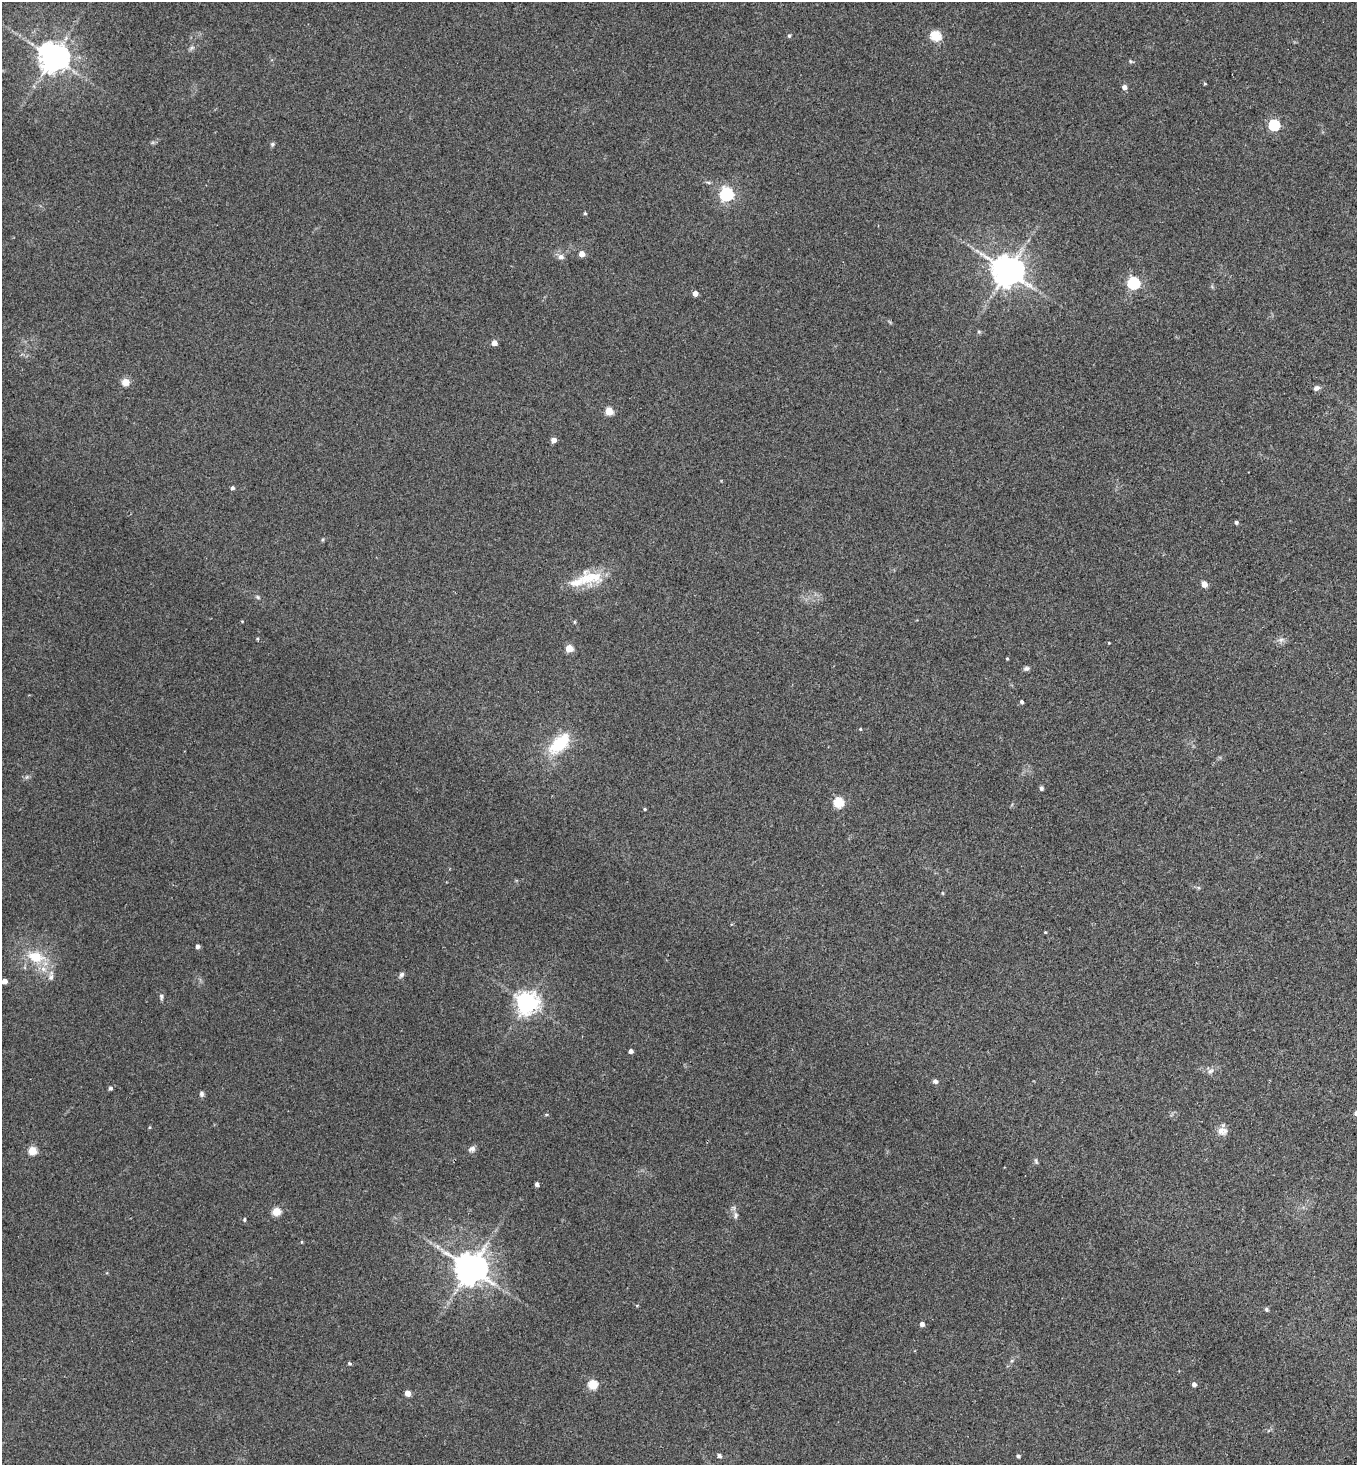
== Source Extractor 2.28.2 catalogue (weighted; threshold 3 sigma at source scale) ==
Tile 6 of 4 x 4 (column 2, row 2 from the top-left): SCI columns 1557-2911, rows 2962-4424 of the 5962 x 5923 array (HDU 1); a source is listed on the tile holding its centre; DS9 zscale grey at full resolution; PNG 1359 x 1467 px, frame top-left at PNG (2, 2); no overlay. Shown black and unused: <1% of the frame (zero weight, under 2 of 3 exposures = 3% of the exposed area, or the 3 px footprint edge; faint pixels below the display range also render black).
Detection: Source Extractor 2.28.2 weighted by HDU 2 'WHT'; one run over the whole footprint, this tile lists its part. Background 0.0747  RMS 0.0096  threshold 0.0432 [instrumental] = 3 sigma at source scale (4.5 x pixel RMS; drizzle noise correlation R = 1.50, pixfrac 1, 0.05/0.05 arcsec/px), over >= 5 px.
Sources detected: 77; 1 inside a brighter object's white glare — not listed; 2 inside a brighter listed object's ellipse — not listed separately; the other 74 listed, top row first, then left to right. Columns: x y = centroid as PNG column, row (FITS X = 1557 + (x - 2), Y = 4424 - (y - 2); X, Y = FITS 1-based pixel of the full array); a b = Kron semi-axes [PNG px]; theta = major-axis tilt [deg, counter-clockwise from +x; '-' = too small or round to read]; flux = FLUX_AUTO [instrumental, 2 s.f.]
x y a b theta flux
789 36 5 4 - 1.3
935 36 6 5 - 48
192 48 7 4 45 1.9
53 57 9 8 - 1500
1130 61 6 4 -71 1
1205 83 4 3 - 0.95
1124 87 5 4 - 4.6
1274 125 5 5 - 92
272 144 6 5 - 1.6
726 194 6 6 - 200
585 213 4 3 - 1.1
977 251 7 4 -19 2
582 254 4 4 - 8.7
561 257 8 7 - 3.9
1008 271 9 8 - 1700
1134 283 6 5 - 130
695 293 4 4 - 6.6
979 332 5 3 - 1.1
494 343 4 4 - 8.3
126 382 8 7 - 8
1316 388 7 5 22 3.8
609 411 5 5 - 29
553 440 4 4 - 6.8
232 488 4 4 - 2.3
1236 522 4 4 - 2
590 578 35 18 -2 30
1204 584 5 4 - 10
258 597 6 4 -87 1.3
574 622 5 3 - 0.99
257 639 4 4 - 0.94
1281 640 7 6 - 2.7
569 649 5 5 - 23
1007 659 3 3 - 0.83
1026 668 7 6 - 2.3
1021 702 4 4 - 2.2
860 729 4 4 - 0.96
558 745 27 18 47 34
1041 788 4 4 - 2.9
839 802 5 5 - 61
645 809 3 3 - 1.1
942 893 5 3 - 0.84
1045 932 3 3 - 0.82
198 946 4 4 - 3.1
36 957 26 16 -15 27
401 975 9 6 58 2.4
51 977 9 7 59 3.2
4 981 4 4 - 7.1
161 997 8 5 -85 2
527 1003 7 7 - 670
631 1051 4 4 - 4.2
1210 1071 10 6 31 3.2
935 1081 5 5 - 3
110 1088 4 4 - 2.4
202 1094 7 6 - 2.2
546 1115 5 3 - 0.88
149 1127 5 3 - 0.84
1222 1131 14 10 6 6.3
472 1149 10 6 22 3.4
32 1151 5 5 - 32
1036 1161 8 4 -71 1.5
537 1184 4 4 - 3.2
276 1212 5 5 - 29
736 1215 10 6 78 2.9
244 1220 5 3 - 1.2
302 1242 4 3 - 0.84
470 1268 9 9 - 1900
1266 1309 5 4 - 1.8
922 1324 4 4 - 4.9
349 1363 5 4 - 1.3
1194 1384 4 4 - 4.2
593 1385 5 5 - 43
408 1393 4 4 - 10
719 1456 5 4 - 2.8
1018 1456 4 3 - 2